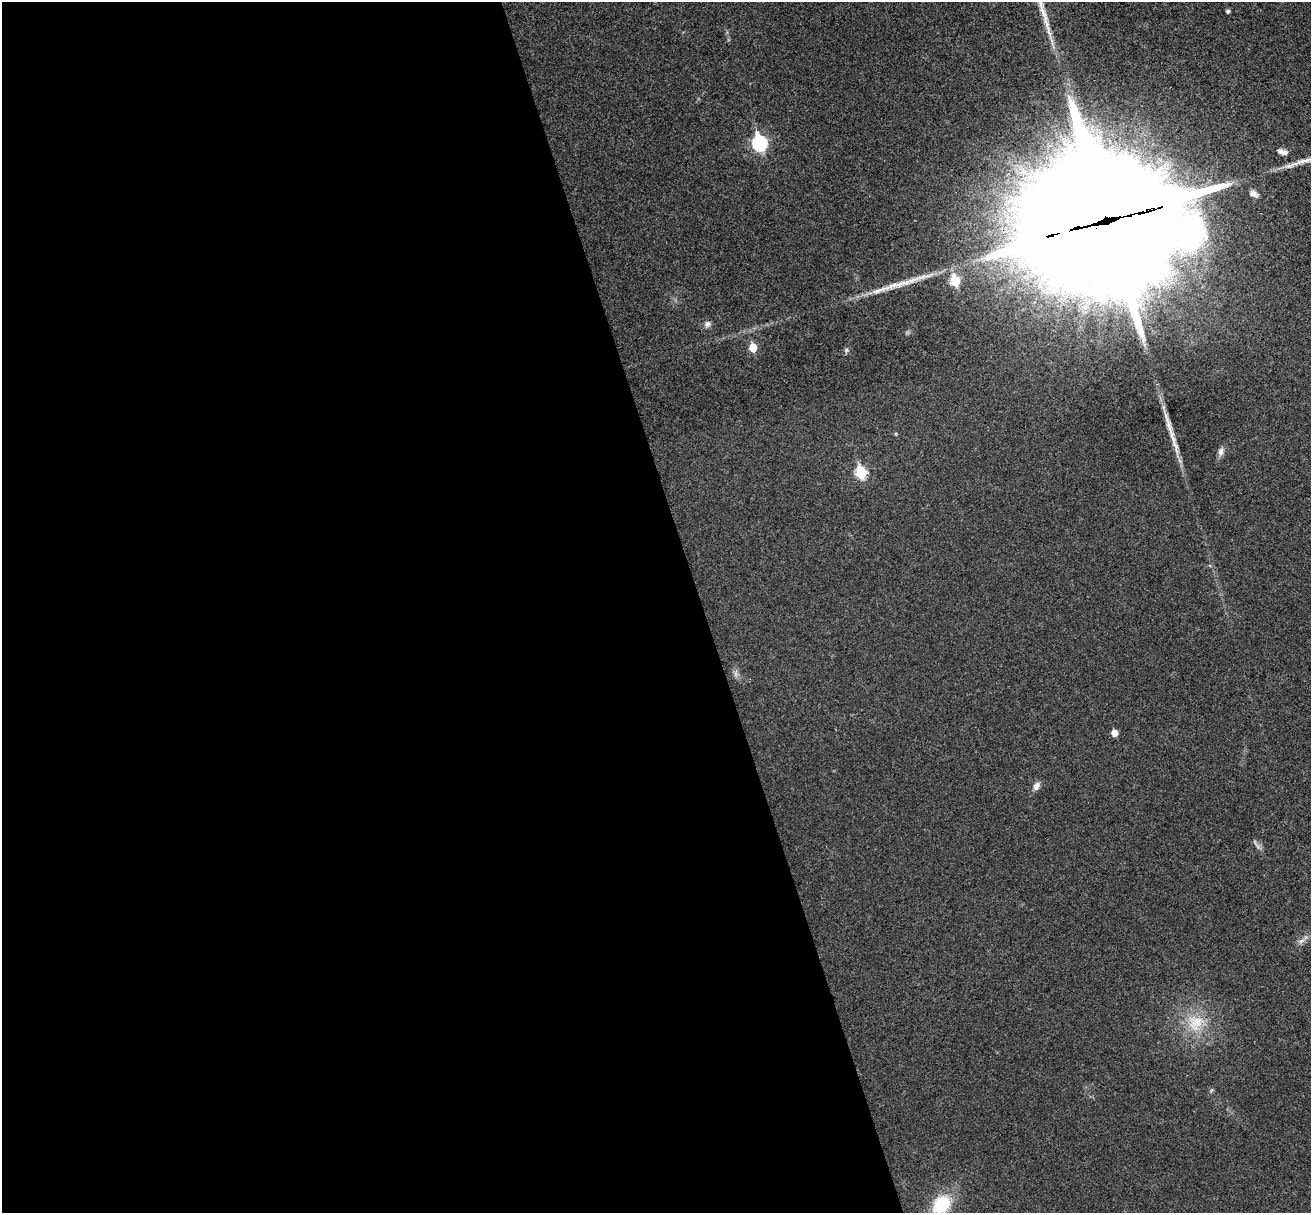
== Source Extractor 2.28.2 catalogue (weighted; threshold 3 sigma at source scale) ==
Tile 9 of 4 x 4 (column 1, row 3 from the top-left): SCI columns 56-1364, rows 1378-2588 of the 5350 x 5298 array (HDU 1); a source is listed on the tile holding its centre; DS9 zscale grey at full resolution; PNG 1313 x 1215 px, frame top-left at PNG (2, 2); no overlay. Shown black and unused: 54% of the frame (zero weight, under 3 of 4 exposures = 6% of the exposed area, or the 3 px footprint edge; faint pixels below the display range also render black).
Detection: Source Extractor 2.28.2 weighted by HDU 2 'WHT'; one run over the whole footprint, this tile lists its part. Background 0.0396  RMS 0.0052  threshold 0.0234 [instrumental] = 3 sigma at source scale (4.5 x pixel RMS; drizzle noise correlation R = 1.50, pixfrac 1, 0.05/0.05 arcsec/px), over >= 5 px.
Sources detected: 20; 1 long thin detection or spike segment (spike, bleed or trail) — not listed; the other 19 listed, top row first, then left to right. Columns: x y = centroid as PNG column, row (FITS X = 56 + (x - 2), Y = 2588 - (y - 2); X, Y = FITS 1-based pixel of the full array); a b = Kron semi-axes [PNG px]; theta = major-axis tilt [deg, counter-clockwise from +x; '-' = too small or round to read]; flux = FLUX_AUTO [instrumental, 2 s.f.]
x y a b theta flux
1228 11 4 4 - 1.3
1043 14 46 8 -71 13
760 143 8 7 - 80
1282 152 12 6 -16 2.6
1254 194 10 7 -32 2.5
1105 221 64 40 13 36000
955 281 6 5 - 26
707 324 8 7 - 2
753 348 6 5 - 12
846 350 6 4 72 0.96
896 434 5 3 - 0.52
1173 440 51 6 -72 9.9
1220 452 11 7 79 2.4
861 473 7 6 - 35
1114 733 5 5 - 5.1
1036 786 11 7 63 2.7
1301 941 10 5 35 1.9
1196 1022 26 19 9 16
941 1204 18 14 46 26
Overlapping masked pixels (flux is a lower limit): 1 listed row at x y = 1105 221
Isophote crosses this tile's border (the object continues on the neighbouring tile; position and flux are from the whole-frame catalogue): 1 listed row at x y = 1043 14